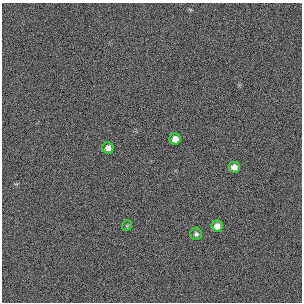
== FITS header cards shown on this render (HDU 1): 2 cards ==
NAXIS1  =                  300 / length of original image axis
NAXIS2  =                  300 / length of original image axis

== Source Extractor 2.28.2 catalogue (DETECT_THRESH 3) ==
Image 300 x 300 px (HDU 1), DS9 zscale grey, 1 PNG px = 1 image px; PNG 304 x 304 px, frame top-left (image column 1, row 300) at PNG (2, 3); each listed source drawn as its Kron ellipse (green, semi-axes under 4 px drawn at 4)
Background 384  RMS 67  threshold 200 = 3 sigma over >= 5 px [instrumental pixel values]
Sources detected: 6; all 6 listed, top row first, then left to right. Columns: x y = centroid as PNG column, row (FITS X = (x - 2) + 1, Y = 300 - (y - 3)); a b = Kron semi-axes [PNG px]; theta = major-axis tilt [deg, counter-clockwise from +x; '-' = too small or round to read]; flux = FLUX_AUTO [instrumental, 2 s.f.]
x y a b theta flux
175 139 6 5 - 33000
108 148 5 5 - 25000
234 167 5 5 - 27000
127 226 5 5 - 5000
217 226 5 5 - 26000
196 234 6 6 - 11000